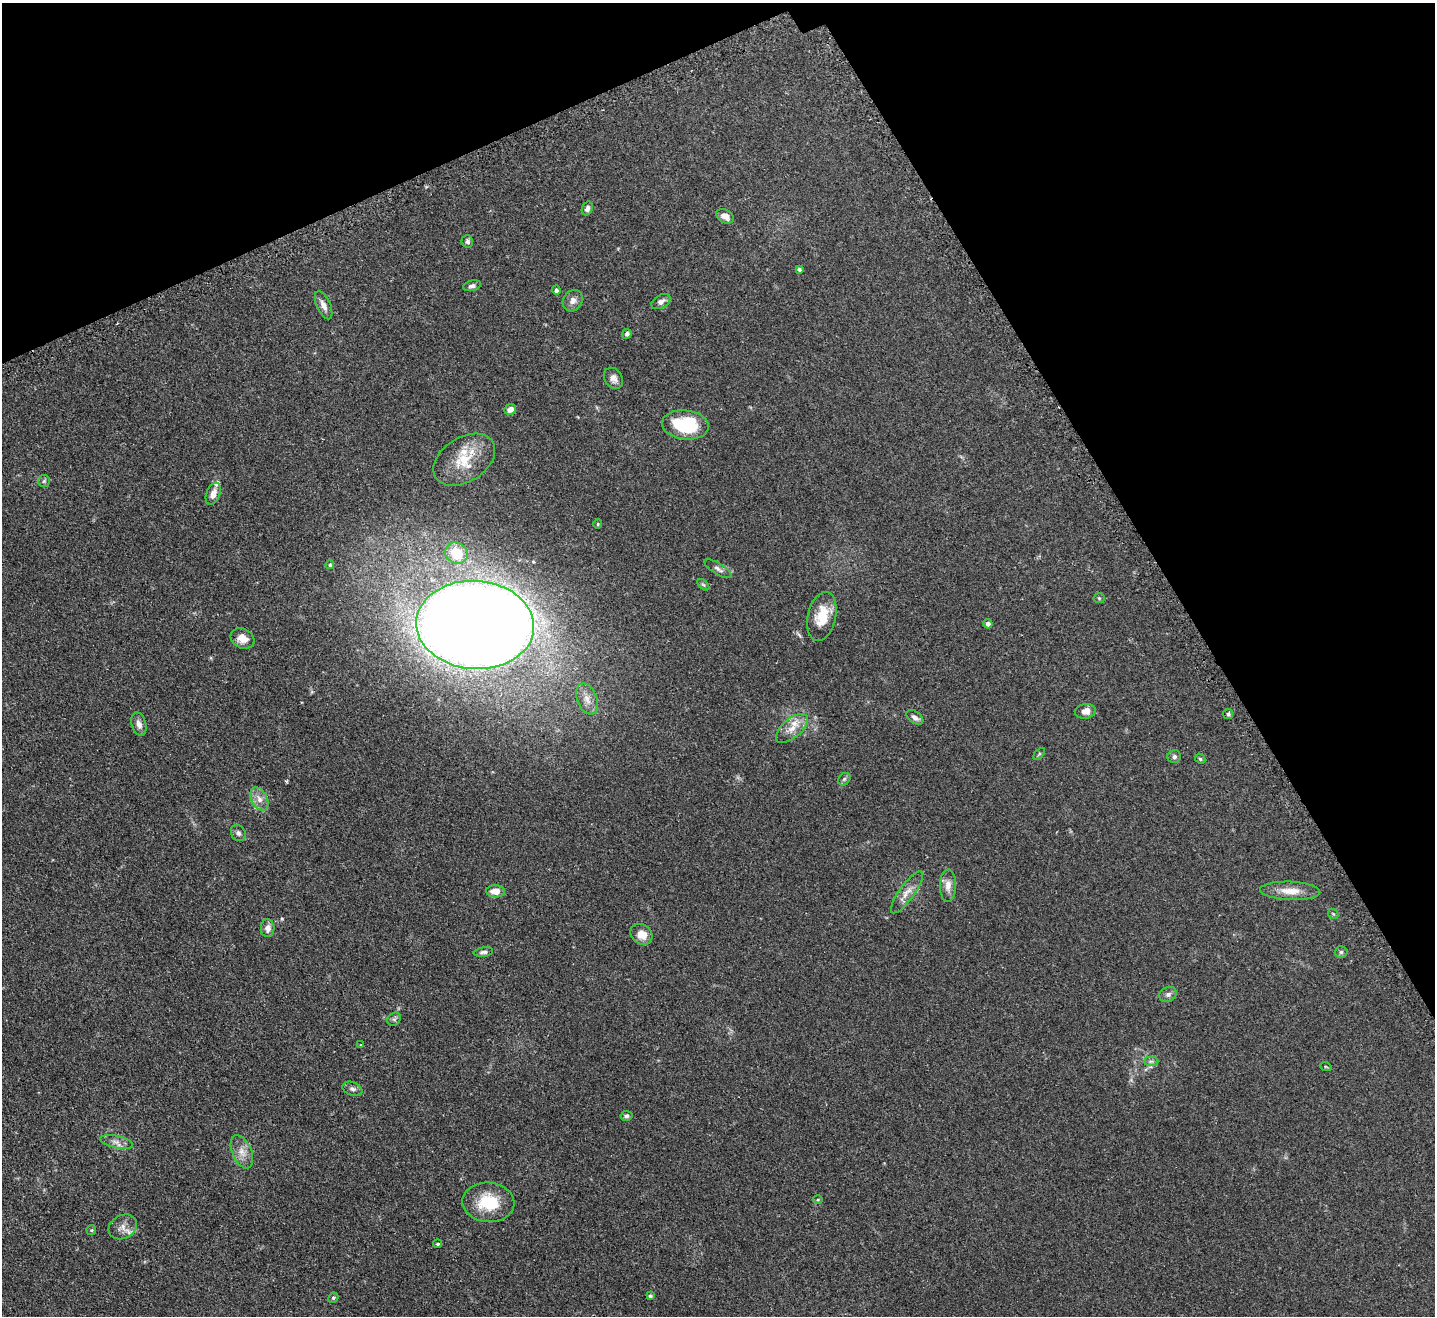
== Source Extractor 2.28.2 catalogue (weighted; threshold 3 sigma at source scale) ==
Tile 3 of 4 x 4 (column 3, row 1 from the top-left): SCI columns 2901-4333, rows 4142-5455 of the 5799 x 5790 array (HDU 1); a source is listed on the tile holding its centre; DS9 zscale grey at full resolution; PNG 1437 x 1318 px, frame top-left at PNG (2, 3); each listed source drawn as its Kron ellipse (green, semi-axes under 4 px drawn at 4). Shown black and unused: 24% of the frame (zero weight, under 2 of 3 exposures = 4% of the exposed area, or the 3 px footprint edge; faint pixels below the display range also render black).
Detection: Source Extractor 2.28.2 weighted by HDU 2 'WHT'; one run over the whole footprint, this tile lists its part. Background 0.11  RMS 0.0074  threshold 0.0335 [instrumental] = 3 sigma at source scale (4.5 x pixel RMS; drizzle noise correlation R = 1.50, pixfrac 1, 0.05/0.05 arcsec/px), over >= 5 px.
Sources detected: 65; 2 inside a brighter listed object's ellipse — not listed separately; the other 63 listed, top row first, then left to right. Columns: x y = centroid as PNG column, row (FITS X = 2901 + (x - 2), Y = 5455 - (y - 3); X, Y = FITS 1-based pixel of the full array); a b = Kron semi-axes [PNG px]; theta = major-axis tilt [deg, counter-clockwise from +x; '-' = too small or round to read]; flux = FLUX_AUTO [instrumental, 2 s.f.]
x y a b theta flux
587 209 7 5 66 2.2
725 216 9 6 -29 4.5
467 241 6 5 - 2
799 269 4 3 - 1.2
472 286 9 5 12 2
556 290 4 4 - 1.8
573 301 11 9 55 3.9
661 302 10 6 29 3
324 305 15 6 -66 4.4
627 334 5 4 - 1.7
613 378 11 8 -55 3.9
510 409 6 5 - 4.2
685 425 23 14 -7 35
464 460 34 22 33 24
44 481 6 6 - 1.2
213 494 11 6 69 5.2
598 524 4 4 - 0.72
457 553 12 10 -28 18
330 565 4 3 - 1.1
718 569 15 5 -31 2.7
703 585 7 4 -44 1.1
1099 598 5 5 - 0.86
822 617 25 14 78 18
988 624 5 4 - 2.1
475 625 59 44 -4 2400
243 638 12 9 -28 7.1
587 699 16 10 -68 6.8
1085 711 10 7 9 4.9
1228 714 5 5 - 1.2
915 717 9 5 -35 2.9
139 724 12 7 -73 4.1
792 728 19 9 41 8.3
1039 754 7 3 45 0.86
1174 757 7 6 - 1.8
1200 759 5 4 - 0.97
844 779 7 5 46 1.3
259 799 12 8 -62 5.1
238 833 8 7 - 2.1
948 885 16 8 89 5.9
495 891 9 6 -4 7
1290 891 30 9 -2 9.9
907 892 25 7 54 6.7
1333 914 6 4 -45 0.86
268 928 9 7 89 3.8
641 934 12 9 -35 7.7
483 952 10 4 10 2
1341 952 6 6 - 1.4
1168 994 9 7 28 2.5
394 1019 7 6 - 1.5
361 1045 4 3 - 0.57
1151 1061 7 4 0 1.6
1326 1067 6 3 -19 0.6
352 1089 10 6 -22 2.2
627 1116 6 5 - 1.3
117 1142 17 6 -12 4.2
242 1152 17 9 -67 6.6
818 1199 5 3 - 0.62
488 1202 26 19 -4 25
123 1227 15 11 28 6.1
91 1230 5 5 - 0.78
438 1244 4 4 - 1.2
650 1296 4 3 - 1.3
333 1298 5 4 - 1.3